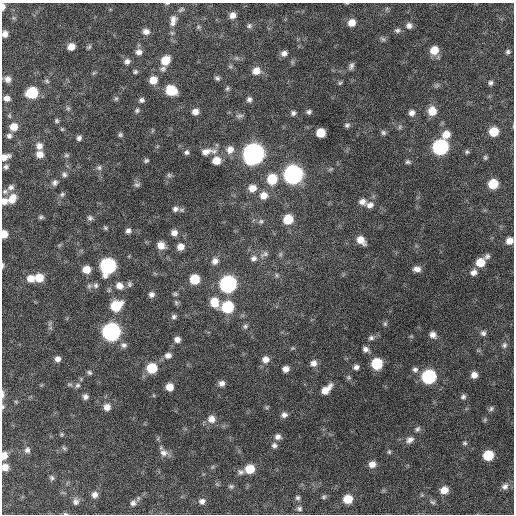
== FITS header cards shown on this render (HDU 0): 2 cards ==
NAXIS1  =                  512 / Axis length
NAXIS2  =                  512 / Axis length

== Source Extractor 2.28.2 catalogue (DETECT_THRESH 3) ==
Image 512 x 512 px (HDU 0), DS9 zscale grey, 1 PNG px = 1 image px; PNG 516 x 516 px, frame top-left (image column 1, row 512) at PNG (2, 3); no overlay
Background 657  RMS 20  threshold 59.5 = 3 sigma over >= 5 px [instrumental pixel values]
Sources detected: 205; all 205 listed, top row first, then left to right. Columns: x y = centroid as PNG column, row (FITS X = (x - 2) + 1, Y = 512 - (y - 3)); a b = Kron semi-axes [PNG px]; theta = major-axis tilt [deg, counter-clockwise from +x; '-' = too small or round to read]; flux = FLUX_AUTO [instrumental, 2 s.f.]
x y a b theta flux
167 3 5 3 - 1300
3 7 7 4 88 5900
181 9 8 5 32 2600
386 9 6 4 70 1900
232 15 7 6 - 7400
173 19 10 8 47 6400
173 23 8 5 33 4600
351 23 8 8 - 12000
409 25 8 7 - 5700
249 26 7 7 - 3000
198 27 5 5 - 2000
397 30 9 6 11 3700
146 32 7 6 - 6700
172 33 6 5 - 2100
5 34 6 5 - 7300
383 39 8 5 -35 2900
71 47 7 6 - 11000
89 47 7 4 40 2000
434 50 9 8 - 18000
139 52 8 7 - 6600
508 52 6 6 - 3000
284 53 7 6 - 5800
165 60 9 8 - 21000
127 61 8 7 - 5200
230 66 6 4 -19 2100
351 66 9 5 68 4300
163 69 8 7 - 4200
256 71 10 8 23 11000
135 72 6 6 - 2600
217 78 7 5 -27 3100
7 79 7 7 - 6600
153 80 8 7 - 16000
47 81 7 5 -24 2500
340 83 6 5 - 2000
490 83 6 5 - 3300
227 89 7 6 - 2500
171 90 9 8 - 40000
32 93 8 7 - 64000
7 98 6 5 - 6100
116 99 7 5 67 2500
249 99 8 7 - 4100
142 100 6 6 - 3800
68 108 6 5 - 2500
137 110 7 6 - 3100
432 111 10 9 - 17000
195 112 7 7 - 8200
309 112 6 5 - 3100
293 113 7 6 - 3600
412 113 8 7 - 6100
239 116 11 5 5 3700
57 121 6 5 - 2300
347 125 6 5 - 3000
14 127 8 7 - 14000
400 127 7 5 62 2400
62 129 6 4 -43 1700
494 132 8 7 - 25000
321 133 7 7 - 22000
383 133 7 6 - 3000
446 134 9 8 - 14000
120 135 6 5 - 2600
9 136 6 5 - 3400
79 138 6 6 - 3900
39 146 8 8 - 7600
440 147 9 8 - 240000
230 150 11 10 - 11000
207 151 23 9 7 15000
186 152 6 6 - 3400
467 152 6 5 - 2400
40 154 7 7 - 9800
253 154 10 9 - 920000
66 155 7 5 1 2300
5 157 9 5 22 8300
485 157 7 5 -76 2300
216 160 8 8 - 16000
146 161 6 5 - 2400
408 162 7 5 -15 2900
6 167 6 5 - 2900
99 168 7 7 - 3600
331 169 6 4 44 1900
64 174 8 6 -50 3500
293 174 9 9 - 520000
169 175 6 6 - 2600
272 179 10 9 - 37000
55 182 7 7 - 4400
493 184 7 7 - 33000
137 185 8 6 -8 3000
11 187 9 7 19 4900
252 188 9 8 - 12000
5 191 7 7 - 3800
62 194 7 6 - 2900
264 195 10 9 - 12000
12 199 13 8 59 14000
4 201 8 7 - 9000
362 202 9 8 - 6900
370 205 10 8 11 7500
175 209 9 7 20 5200
41 217 7 5 10 2500
90 218 8 7 - 3800
288 219 8 8 - 29000
261 221 7 6 - 3000
105 228 6 5 - 2100
128 231 7 6 - 4400
174 233 7 6 - 7300
4 234 7 5 -88 15000
361 240 10 7 -44 14000
509 241 7 6 - 10000
59 245 7 4 33 1800
161 245 8 7 - 11000
180 247 7 7 - 9700
264 254 12 7 27 5100
280 254 7 4 89 2200
487 256 8 6 42 4000
254 258 9 8 - 5600
215 261 9 8 - 7100
480 262 8 8 - 22000
2 265 8 3 87 2300
108 266 9 9 - 250000
417 269 8 6 -6 7400
86 270 8 7 - 16000
474 272 9 8 - 7100
276 275 6 4 -89 2100
30 278 9 9 - 13000
39 278 9 8 - 20000
195 279 7 7 - 32000
129 284 7 6 - 3000
228 284 9 9 - 330000
96 285 8 7 - 3700
89 286 8 6 1 3200
119 286 9 8 - 9400
151 294 7 6 - 4900
175 294 6 5 - 2400
176 302 8 5 -64 2600
214 302 11 9 -71 21000
116 306 10 8 33 44000
227 307 9 8 - 76000
174 317 7 6 - 3500
385 324 7 5 90 2500
245 326 7 7 - 3400
111 332 9 9 - 440000
483 333 8 7 - 4200
433 335 8 7 - 7200
411 336 6 3 -18 1300
371 338 8 6 1 3700
177 339 7 6 - 6700
124 345 9 7 -8 4600
504 345 9 7 50 4300
293 348 5 5 - 1600
366 349 8 6 -29 5300
168 355 9 7 17 5900
58 359 6 6 - 5800
265 359 9 8 - 8300
313 363 8 7 - 7000
377 364 8 8 - 52000
356 367 7 6 - 4600
152 368 8 8 - 42000
286 369 6 6 - 7400
415 369 7 7 - 4400
89 372 7 5 -33 2800
474 375 7 7 - 8800
349 377 6 6 - 2500
429 377 8 8 - 160000
222 383 7 6 - 6200
78 385 8 6 43 3600
169 387 6 6 - 14000
326 389 12 6 43 14000
3 394 11 4 -89 4000
85 397 6 6 - 4800
463 397 7 7 - 3700
16 402 6 3 -19 1400
3 407 6 5 - 2300
107 407 8 7 - 8700
491 409 8 6 43 3200
284 415 7 6 - 5100
211 419 9 9 - 11000
417 429 8 6 48 3400
62 434 5 5 - 1700
278 437 8 7 - 5600
410 440 12 8 32 6900
465 443 6 5 - 2400
274 445 7 7 - 4100
64 448 7 4 -45 2100
27 450 8 7 - 5000
389 452 6 5 - 2000
164 453 11 10 - 7800
488 455 8 7 - 40000
4 456 8 6 74 11000
372 464 7 7 - 9100
5 467 7 7 - 10000
212 467 6 4 70 1700
250 469 8 7 - 27000
241 472 8 7 - 4500
52 478 7 6 - 3100
231 486 7 5 10 2600
505 486 10 8 39 6100
444 490 8 7 - 12000
95 495 8 7 - 7200
324 497 6 5 - 2400
298 498 6 6 - 3000
348 499 7 7 - 25000
76 501 10 9 - 6100
202 501 8 7 - 5500
433 502 7 6 - 2800
133 503 9 7 61 5300
299 509 7 6 - 3500
65 514 7 3 -9 1700
At the frame edge (FLAGS 8, measured only in part): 13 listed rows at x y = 167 3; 3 7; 5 34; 5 157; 4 201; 4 234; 509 241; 2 265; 3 394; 3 407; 4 456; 5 467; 65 514